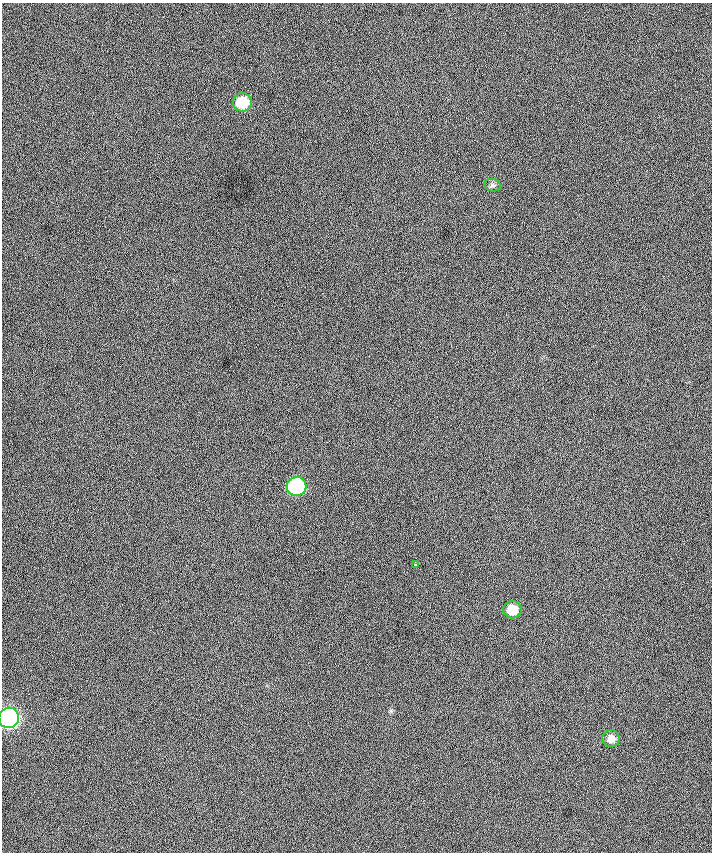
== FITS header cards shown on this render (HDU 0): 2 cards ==
NAXIS1  =                  710 /
NAXIS2  =                  850 /

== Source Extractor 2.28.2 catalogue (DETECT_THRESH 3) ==
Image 710 x 850 px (HDU 0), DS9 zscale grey, 1 PNG px = 1 image px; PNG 714 x 854 px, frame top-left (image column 1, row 850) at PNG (2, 3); each listed source drawn as its Kron ellipse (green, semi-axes under 4 px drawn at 4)
Background 2.35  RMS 49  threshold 147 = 3 sigma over >= 5 px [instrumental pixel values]
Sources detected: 7; all 7 listed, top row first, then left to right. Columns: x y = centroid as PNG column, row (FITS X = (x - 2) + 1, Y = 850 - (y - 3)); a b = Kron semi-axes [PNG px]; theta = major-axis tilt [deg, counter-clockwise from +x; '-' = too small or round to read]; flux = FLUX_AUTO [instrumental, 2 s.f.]
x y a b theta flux
242 102 9 9 - 1.2e+05
492 185 8 6 -13 9.4e+03
297 486 10 9 - 3.8e+05
415 565 3 3 - 4.7e+03
512 610 9 8 - 6.0e+04
9 718 10 10 - 1.2e+06
611 739 9 8 - 2.6e+04
At the frame edge (FLAGS 8, measured only in part): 1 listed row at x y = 9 718